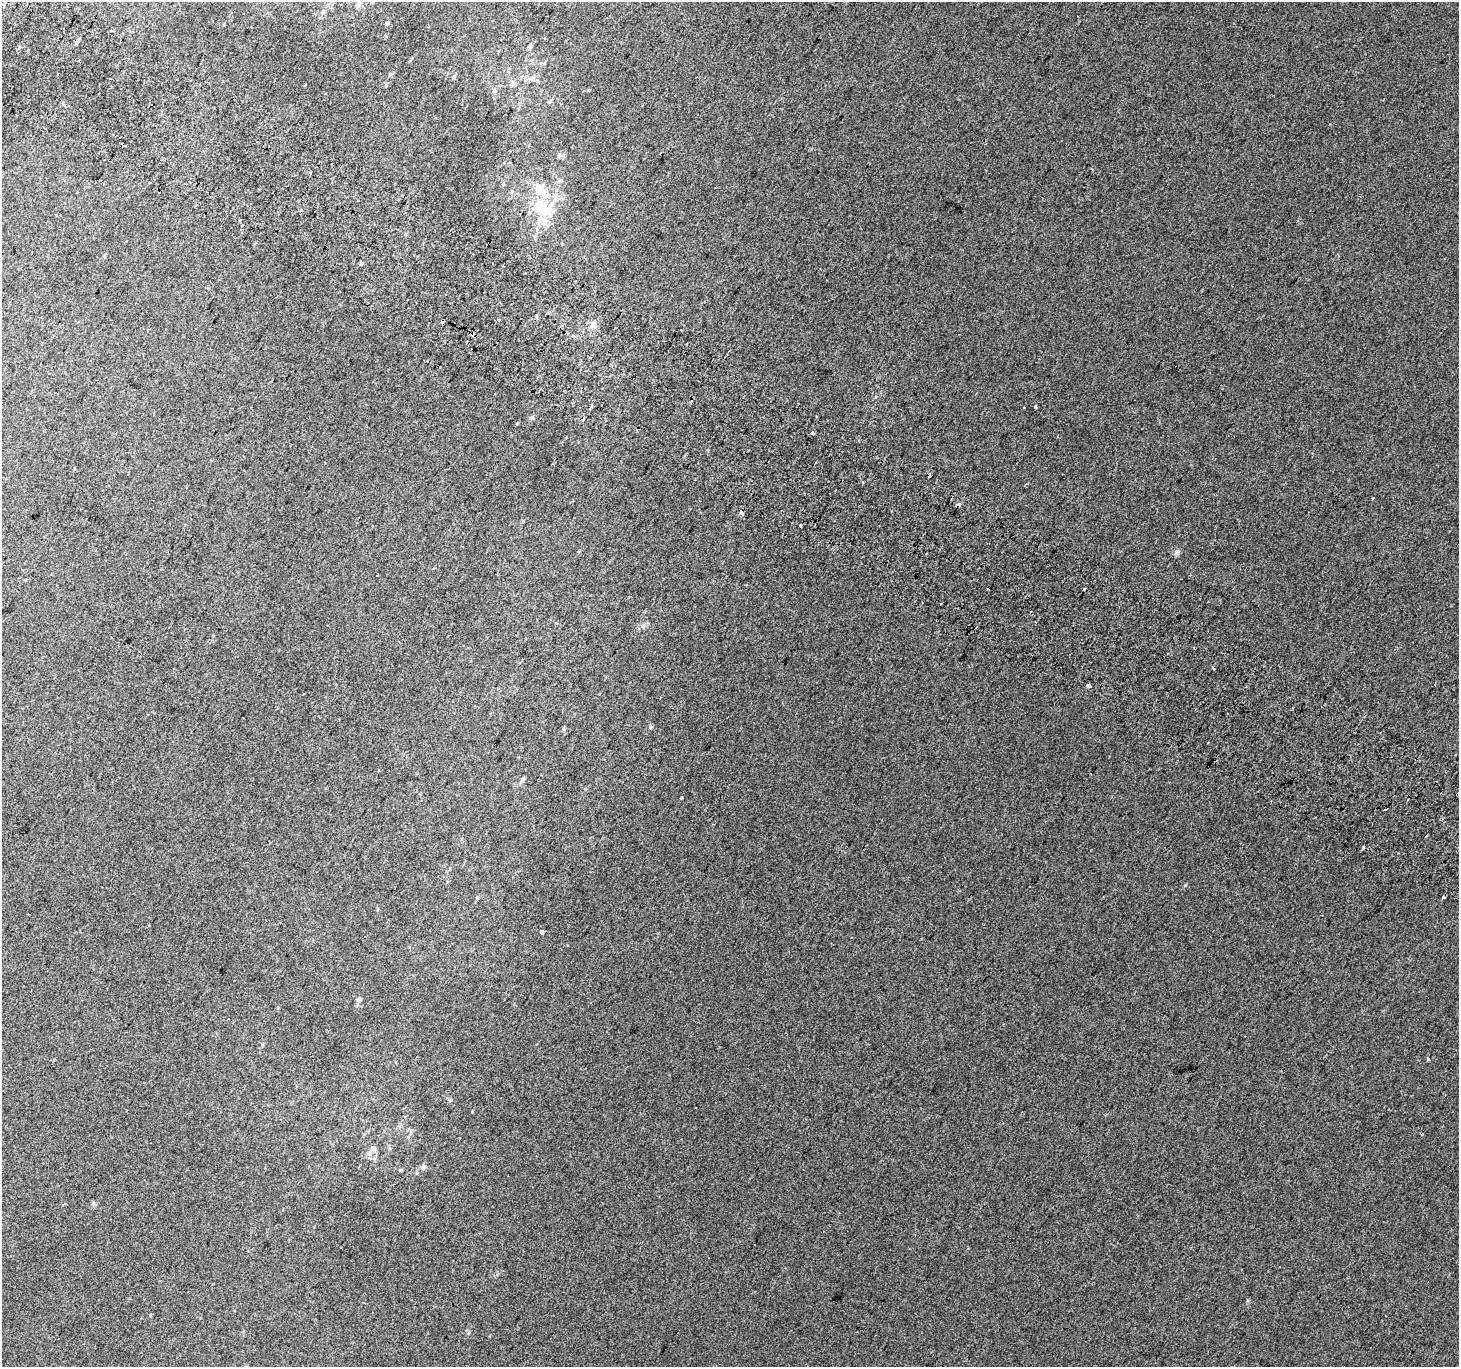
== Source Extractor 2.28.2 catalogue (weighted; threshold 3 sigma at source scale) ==
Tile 11 of 4 x 4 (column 3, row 3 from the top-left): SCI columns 2948-4404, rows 1665-3029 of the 5886 x 5993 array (HDU 1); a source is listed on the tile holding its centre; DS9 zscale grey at full resolution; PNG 1461 x 1369 px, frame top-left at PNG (2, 2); no overlay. Shown black and unused: <1% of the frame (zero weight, under 2 of 3 exposures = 2% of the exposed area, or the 3 px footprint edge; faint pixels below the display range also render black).
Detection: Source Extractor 2.28.2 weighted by HDU 2 'WHT'; one run over the whole footprint, this tile lists its part. Background 0.00674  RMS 0.007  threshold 0.0315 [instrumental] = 3 sigma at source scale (4.5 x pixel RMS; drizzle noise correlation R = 1.50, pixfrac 1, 0.0396/0.0396 arcsec/px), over >= 5 px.
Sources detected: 61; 1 inside a brighter object's white glare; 10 cosmic-ray / hot-pixel residue — not listed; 5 inside a brighter listed object's ellipse — not listed separately; the other 45 listed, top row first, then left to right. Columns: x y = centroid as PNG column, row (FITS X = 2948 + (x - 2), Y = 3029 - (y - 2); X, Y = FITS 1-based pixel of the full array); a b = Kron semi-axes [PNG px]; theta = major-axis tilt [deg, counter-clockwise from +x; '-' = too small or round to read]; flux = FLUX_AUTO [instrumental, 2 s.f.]
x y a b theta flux
323 12 6 5 - 1.1
387 23 6 5 - 1.3
77 42 5 4 - 1.3
530 47 7 5 68 1.3
390 74 5 4 - 0.96
453 77 6 4 75 1.1
532 79 8 8 - 3.6
514 83 8 6 44 2.2
386 84 5 4 - 0.86
305 85 3 2 - 1.4
494 91 7 4 -70 1.2
559 155 7 5 -47 1.6
1092 169 3 3 - 0.68
548 212 45 15 -56 22
361 263 5 4 - 1.1
593 324 10 7 -76 3.9
472 334 4 3 - 6.5
573 336 4 3 - 2.3
590 357 3 3 - 1.8
876 397 4 3 - 0.99
1035 406 3 2 - 1.3
1024 407 2 2 - 0.36
531 418 8 4 34 1.2
582 420 3 3 - 29
813 433 4 3 - 6.8
958 505 4 3 - 3.6
741 513 3 3 - 4.1
800 526 3 3 - 5
1177 553 8 5 67 1.9
988 589 2 2 - 0.74
941 604 3 2 - 0.85
1089 686 4 3 - 10
1292 708 3 2 - 0.64
564 729 6 4 -88 0.93
523 779 6 6 - 1.6
681 798 4 3 - 2
1363 848 3 3 - 9.1
541 932 3 3 - 17
359 1000 6 6 - 2.1
1428 1059 4 3 - 3.6
450 1100 6 4 43 0.94
1421 1134 3 3 - 3.1
374 1149 9 7 -47 2.9
423 1167 8 6 62 2
401 1170 5 4 - 0.84
Overlapping masked pixels (flux is a lower limit): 3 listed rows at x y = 472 334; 582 420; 958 505
Unlisted compact peaks at least as high as the median listed source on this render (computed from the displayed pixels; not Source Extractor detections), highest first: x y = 650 727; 1185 885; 469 1332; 643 626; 93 1204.